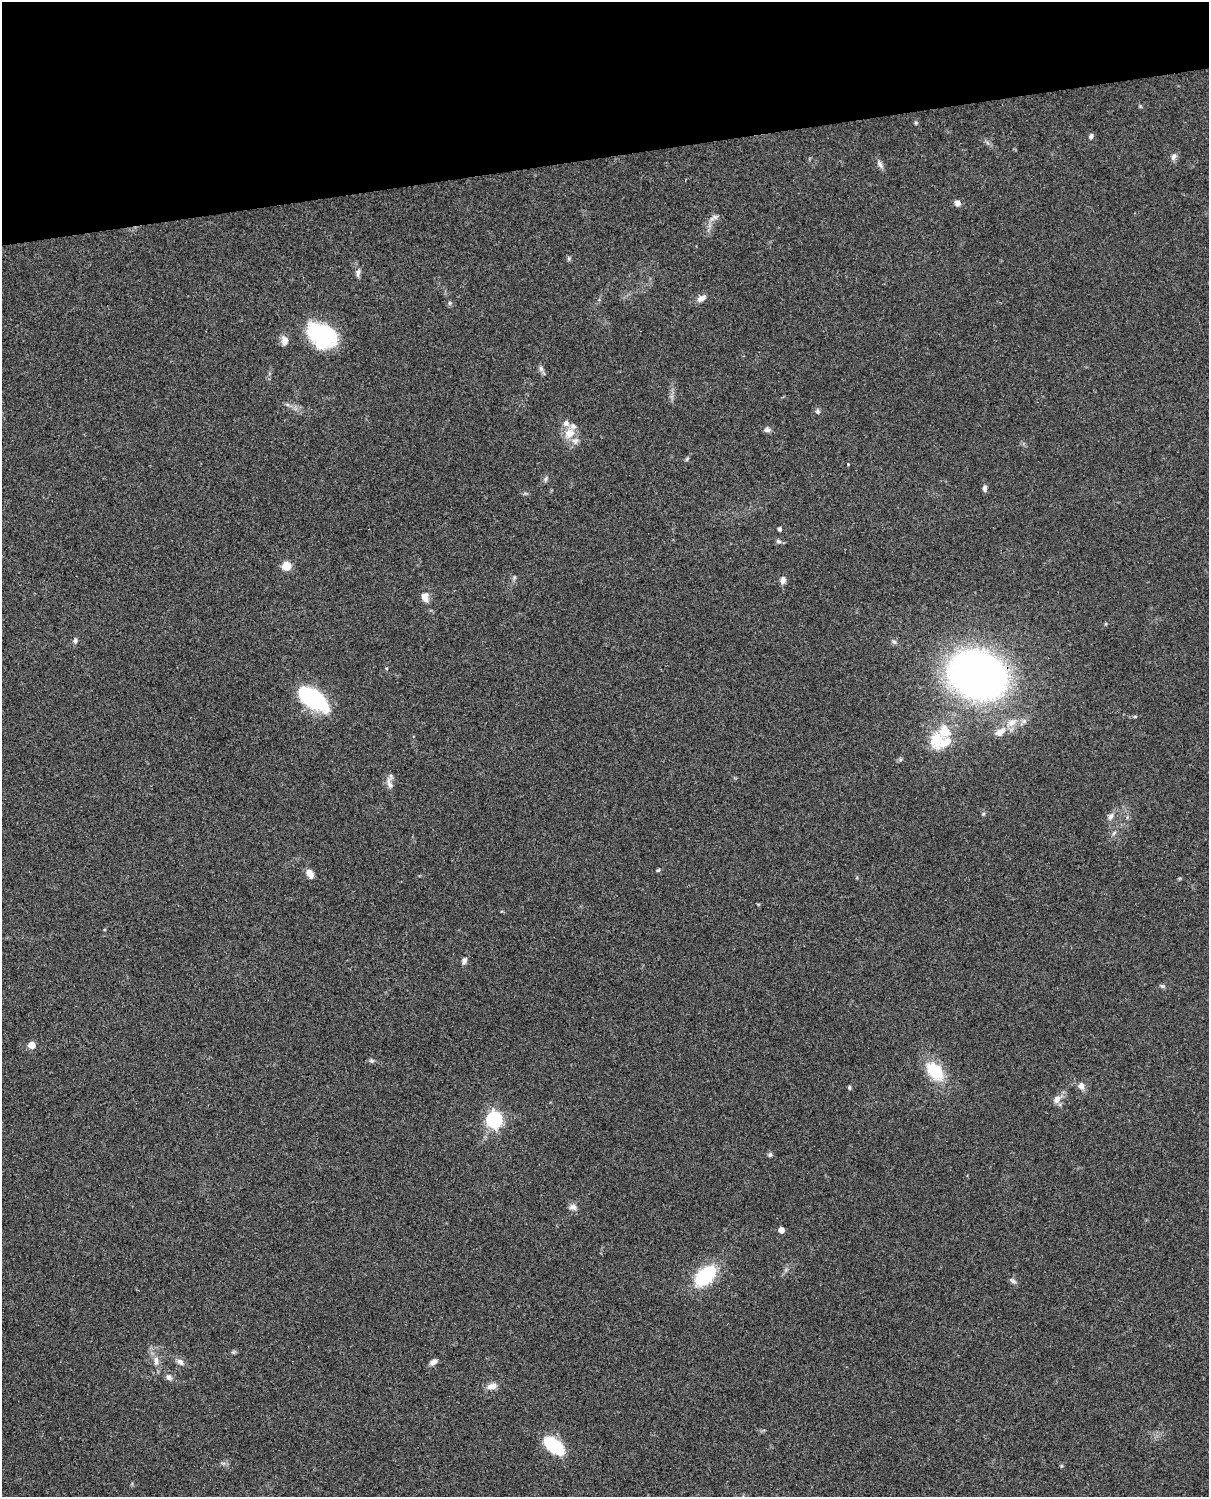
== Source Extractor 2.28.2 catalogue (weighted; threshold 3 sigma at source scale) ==
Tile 3 of 4 x 3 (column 3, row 1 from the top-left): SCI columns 2554-3760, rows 3267-4761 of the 5086 x 4924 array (HDU 1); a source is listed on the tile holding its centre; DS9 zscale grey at full resolution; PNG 1211 x 1499 px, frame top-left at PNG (2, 2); no overlay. Shown black and unused: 10% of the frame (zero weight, under 3 of 4 exposures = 6% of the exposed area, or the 3 px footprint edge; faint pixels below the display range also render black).
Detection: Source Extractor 2.28.2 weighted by HDU 2 'WHT'; one run over the whole footprint, this tile lists its part. Background 0.101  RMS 0.0064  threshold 0.0288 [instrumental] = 3 sigma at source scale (4.5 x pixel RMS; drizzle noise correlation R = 1.50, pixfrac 1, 0.05/0.05 arcsec/px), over >= 5 px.
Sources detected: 62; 2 inside a brighter object's white glare — not listed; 6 inside a brighter listed object's ellipse — not listed separately; the other 54 listed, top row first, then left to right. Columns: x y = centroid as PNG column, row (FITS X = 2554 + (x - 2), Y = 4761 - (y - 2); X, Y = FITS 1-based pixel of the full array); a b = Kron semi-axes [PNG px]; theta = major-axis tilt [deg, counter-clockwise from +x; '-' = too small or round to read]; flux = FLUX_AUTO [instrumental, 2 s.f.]
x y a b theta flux
1091 136 6 5 - 1.4
1173 157 10 6 58 2.2
880 164 11 6 -51 2.3
957 203 7 7 - 2.9
358 273 11 5 80 2.3
701 298 12 7 36 3.5
450 303 6 4 90 0.96
324 334 32 23 -50 46
284 341 12 9 86 4
541 369 8 6 -74 1.8
817 412 6 6 - 1.3
767 430 8 6 -2 2
569 433 14 12 44 8.2
687 459 6 4 71 0.81
546 479 8 4 81 1.2
985 488 9 5 89 2
780 529 4 3 - 1.5
778 541 7 5 -17 1.4
286 566 8 8 - 8.5
783 580 9 6 81 2.9
425 597 10 7 -78 5.6
75 641 7 5 81 1.4
894 642 6 5 - 1.2
978 675 39 31 -22 470
314 699 30 15 -31 69
1000 732 17 10 39 6.1
936 739 26 18 62 17
390 784 17 7 -76 3.9
983 814 5 4 - 0.89
1110 816 10 7 63 2.6
1114 833 7 4 46 1.2
658 870 5 4 - 0.78
310 874 10 6 -55 5.1
464 961 9 6 70 2.1
1162 986 7 5 -20 1.1
32 1045 5 5 - 11
371 1061 8 4 -8 1.2
935 1071 26 16 -49 22
1081 1086 9 7 -83 3.2
849 1088 5 4 - 0.91
1057 1099 12 8 61 3.9
494 1119 7 6 - 160
770 1155 6 5 - 1.2
573 1207 10 8 -3 2.6
781 1230 5 4 - 5
705 1276 21 12 43 44
1013 1281 10 5 -25 1.5
156 1361 14 6 -89 3.7
180 1362 11 7 -37 2.8
433 1362 10 6 35 2.4
169 1377 9 7 -42 2.2
492 1386 14 7 13 4.4
554 1446 24 12 -39 29
1061 1466 6 4 89 0.71
Overlapping masked pixels (flux is a lower limit): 1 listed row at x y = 978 675